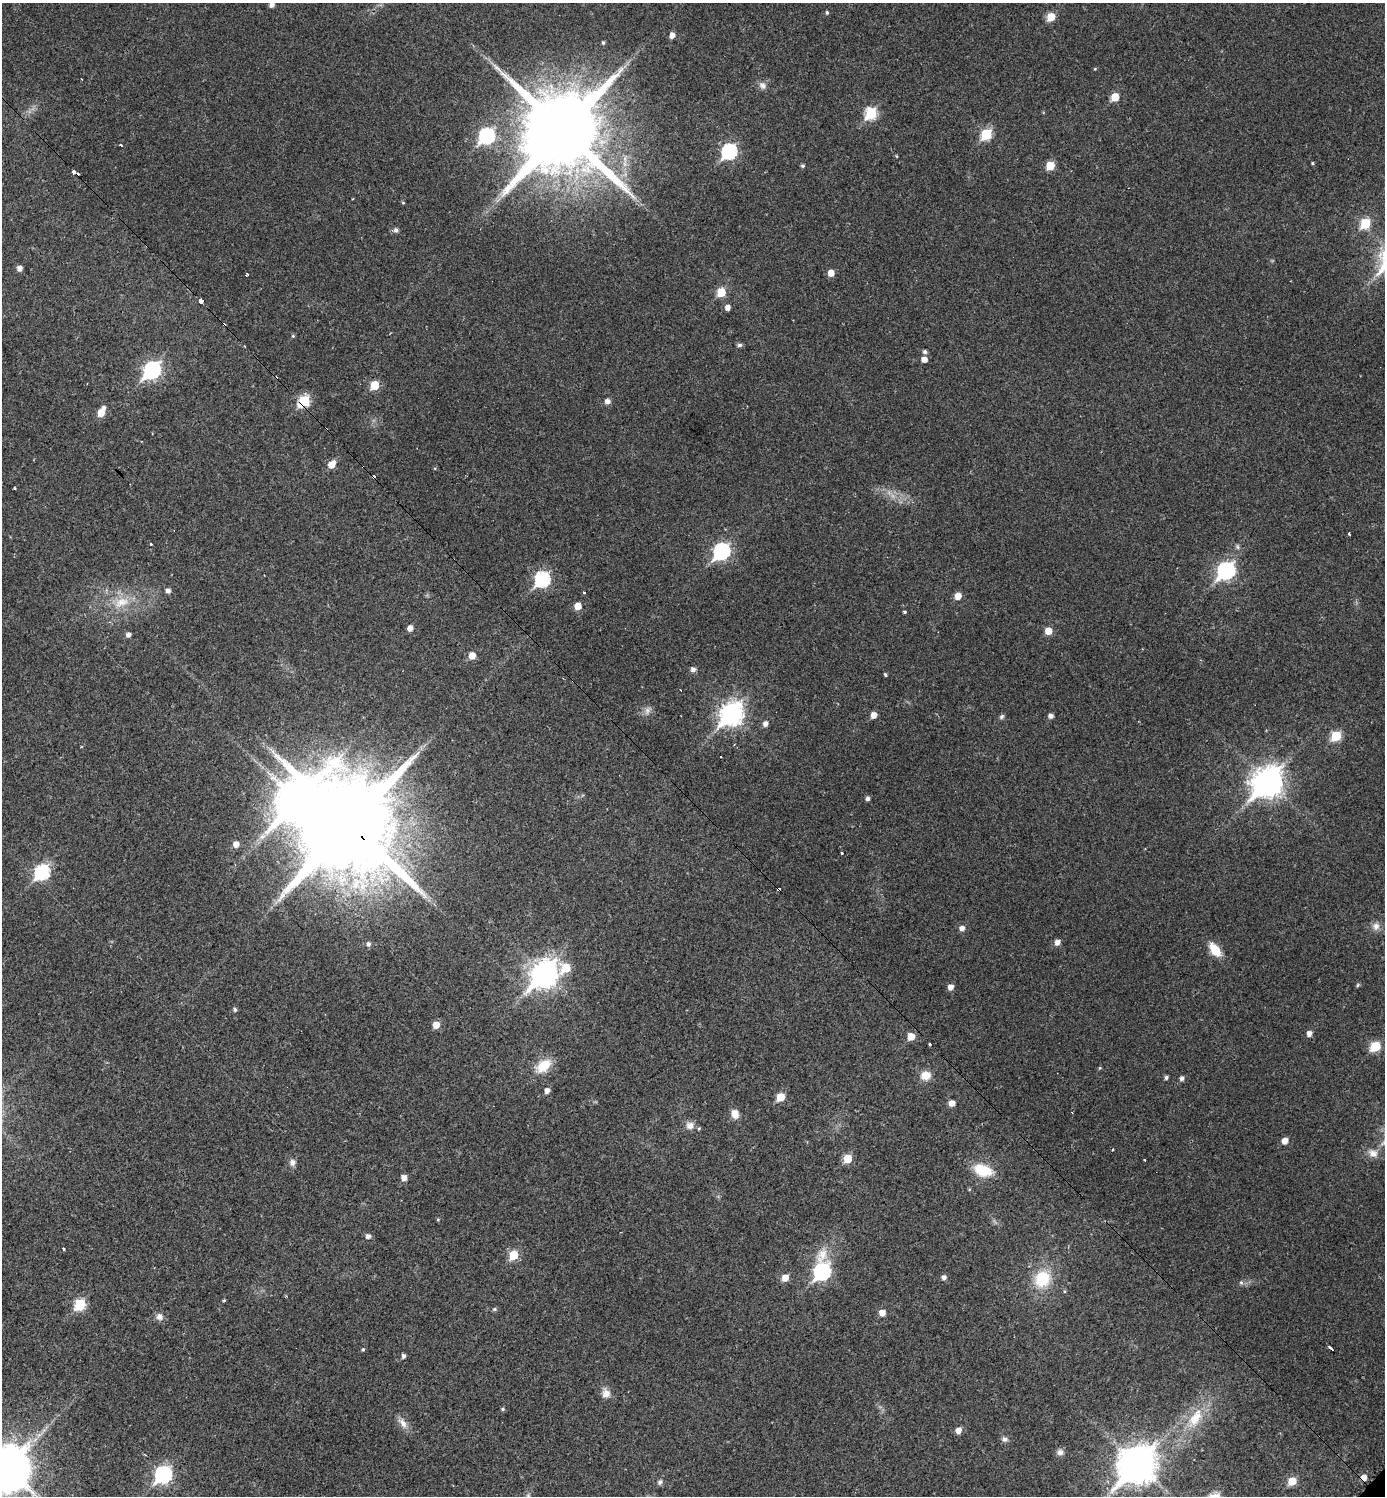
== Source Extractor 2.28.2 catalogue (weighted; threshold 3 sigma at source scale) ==
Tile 11 of 4 x 4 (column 3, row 3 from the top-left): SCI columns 3076-4458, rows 1495-2988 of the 5994 x 5992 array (HDU 1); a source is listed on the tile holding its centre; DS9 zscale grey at full resolution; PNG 1387 x 1498 px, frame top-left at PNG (2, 3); no overlay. Shown black and unused: <1% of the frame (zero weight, under 2 of 3 exposures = <1% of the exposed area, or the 3 px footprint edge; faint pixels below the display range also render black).
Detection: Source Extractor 2.28.2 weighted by HDU 2 'WHT'; one run over the whole footprint, this tile lists its part. Background 0.0292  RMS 0.0051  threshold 0.0229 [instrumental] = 3 sigma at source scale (4.5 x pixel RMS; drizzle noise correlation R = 1.50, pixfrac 1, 0.05/0.05 arcsec/px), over >= 5 px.
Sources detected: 144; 1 inside a brighter object's white glare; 7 cosmic-ray / hot-pixel residue — not listed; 2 inside a brighter listed object's ellipse — not listed separately; the other 134 listed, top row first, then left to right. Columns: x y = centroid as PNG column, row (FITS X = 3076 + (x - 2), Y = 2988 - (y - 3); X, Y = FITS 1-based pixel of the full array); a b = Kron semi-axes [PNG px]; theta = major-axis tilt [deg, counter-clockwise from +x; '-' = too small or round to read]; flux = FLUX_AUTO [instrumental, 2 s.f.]
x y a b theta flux
272 5 5 4 - 2.2
827 12 4 3 - 0.7
1051 17 6 5 - 11
672 35 5 5 - 3.1
603 43 4 4 - 0.88
1095 69 5 3 - 0.44
81 79 3 2 - 0.45
762 85 10 9 - 2.5
1115 97 6 5 - 11
871 113 7 6 - 33
563 131 23 22 - 8100
986 134 7 6 - 29
487 136 8 7 - 90
121 145 3 2 - 0.77
729 151 8 7 - 82
1312 163 4 4 - 0.53
1050 165 6 5 - 12
803 166 4 4 - 0.94
75 172 7 3 -32 5.7
403 203 4 4 - 0.51
1365 223 6 6 - 22
396 230 6 5 - 1.5
20 268 5 5 - 2.8
831 273 6 5 - 4.7
247 274 3 3 - 0.76
721 292 6 5 - 15
201 301 4 3 - 12
727 307 5 5 - 2.8
293 336 5 4 - 0.62
739 345 6 5 - 1.3
925 352 5 5 - 1.3
924 359 5 5 - 3.5
152 370 9 7 49 130
375 385 6 5 - 15
304 401 7 6 - 33
607 401 5 5 - 2.6
101 413 7 5 74 7.1
332 464 8 6 47 6.2
363 467 3 2 - 0.65
14 488 4 2 - 0.5
1349 534 4 3 - 0.77
151 544 3 3 - 0.6
722 551 8 7 - 100
1226 571 9 7 46 120
542 579 8 7 - 78
168 591 5 5 - 2
584 592 3 3 - 0.7
958 596 6 5 - 5.1
121 602 24 13 25 11
578 606 5 5 - 5.9
905 612 3 3 - 1.2
410 628 5 5 - 3.3
1048 631 6 6 - 6.3
128 635 5 5 - 1.8
472 656 6 5 - 5.8
693 669 6 5 - 2.1
885 675 3 3 - 1.5
647 711 10 7 90 2.3
731 714 10 8 48 310
874 715 5 5 - 4.3
1002 716 7 5 47 1
1051 716 5 4 - 2.1
765 724 6 5 - 2.2
1336 736 6 5 - 22
1268 782 12 10 43 640
868 798 5 4 - 1.6
350 825 28 25 -54 13000
236 844 5 5 - 3.5
842 854 3 3 - 1.8
42 872 8 7 - 69
778 889 4 3 - 4.2
1376 926 10 9 - 2.9
962 928 5 5 - 2.3
1057 942 6 5 - 2.8
368 944 6 5 - 1.4
1215 950 15 8 -55 10
566 968 8 7 - 13
544 974 11 9 49 470
1357 985 6 4 87 0.6
951 987 5 5 - 3.1
235 1009 5 5 - 1
436 1025 6 5 - 6.2
1309 1033 5 5 - 2.9
911 1036 6 5 - 7.1
930 1044 3 3 - 3.2
1375 1046 6 6 - 20
543 1066 19 12 39 11
1100 1068 5 4 - 0.49
926 1075 12 10 12 6
1166 1077 4 4 - 1.3
1182 1078 5 5 - 1.8
547 1091 5 5 - 2.8
780 1097 6 5 - 11
952 1103 5 5 - 3.9
735 1114 9 7 -72 5.3
690 1125 10 9 - 3.6
1285 1141 5 5 - 4.3
1373 1153 13 10 -26 4
848 1159 6 6 - 12
292 1163 8 7 - 2.2
983 1170 21 12 -18 15
404 1178 6 5 - 3.1
438 1219 4 4 - 0.54
368 1236 5 5 - 2.1
63 1249 3 2 - 0.55
514 1255 6 6 - 16
822 1271 12 8 81 95
944 1277 5 5 - 1.8
785 1278 6 6 - 5.6
1042 1279 17 15 61 20
1241 1282 5 5 - 1.1
1064 1291 5 3 - 0.54
224 1300 4 4 - 0.55
80 1304 7 6 - 32
494 1309 6 5 - 0.86
882 1313 5 5 - 4.3
159 1317 9 8 - 2.5
363 1349 5 4 - 0.73
1331 1349 6 3 -44 3.5
403 1356 5 4 - 1.3
606 1393 13 11 -71 3.8
503 1409 5 4 - 0.73
1195 1418 30 15 59 17
403 1423 16 8 -50 3.7
958 1431 6 5 - 3.8
1005 1439 8 7 - 1.7
1060 1452 8 8 - 2.1
1138 1465 14 11 45 1100
7 1469 16 13 48 2300
163 1474 8 7 - 110
1364 1477 5 5 - 3.8
1292 1481 6 5 - 10
660 1482 8 6 64 1.4
528 1496 7 4 0 0.9
Overlapping masked pixels (flux is a lower limit): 6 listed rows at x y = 75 172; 304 401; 363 467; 350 825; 778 889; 1364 1477
Isophote crosses this tile's border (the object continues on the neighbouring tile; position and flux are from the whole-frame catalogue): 2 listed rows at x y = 272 5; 7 1469